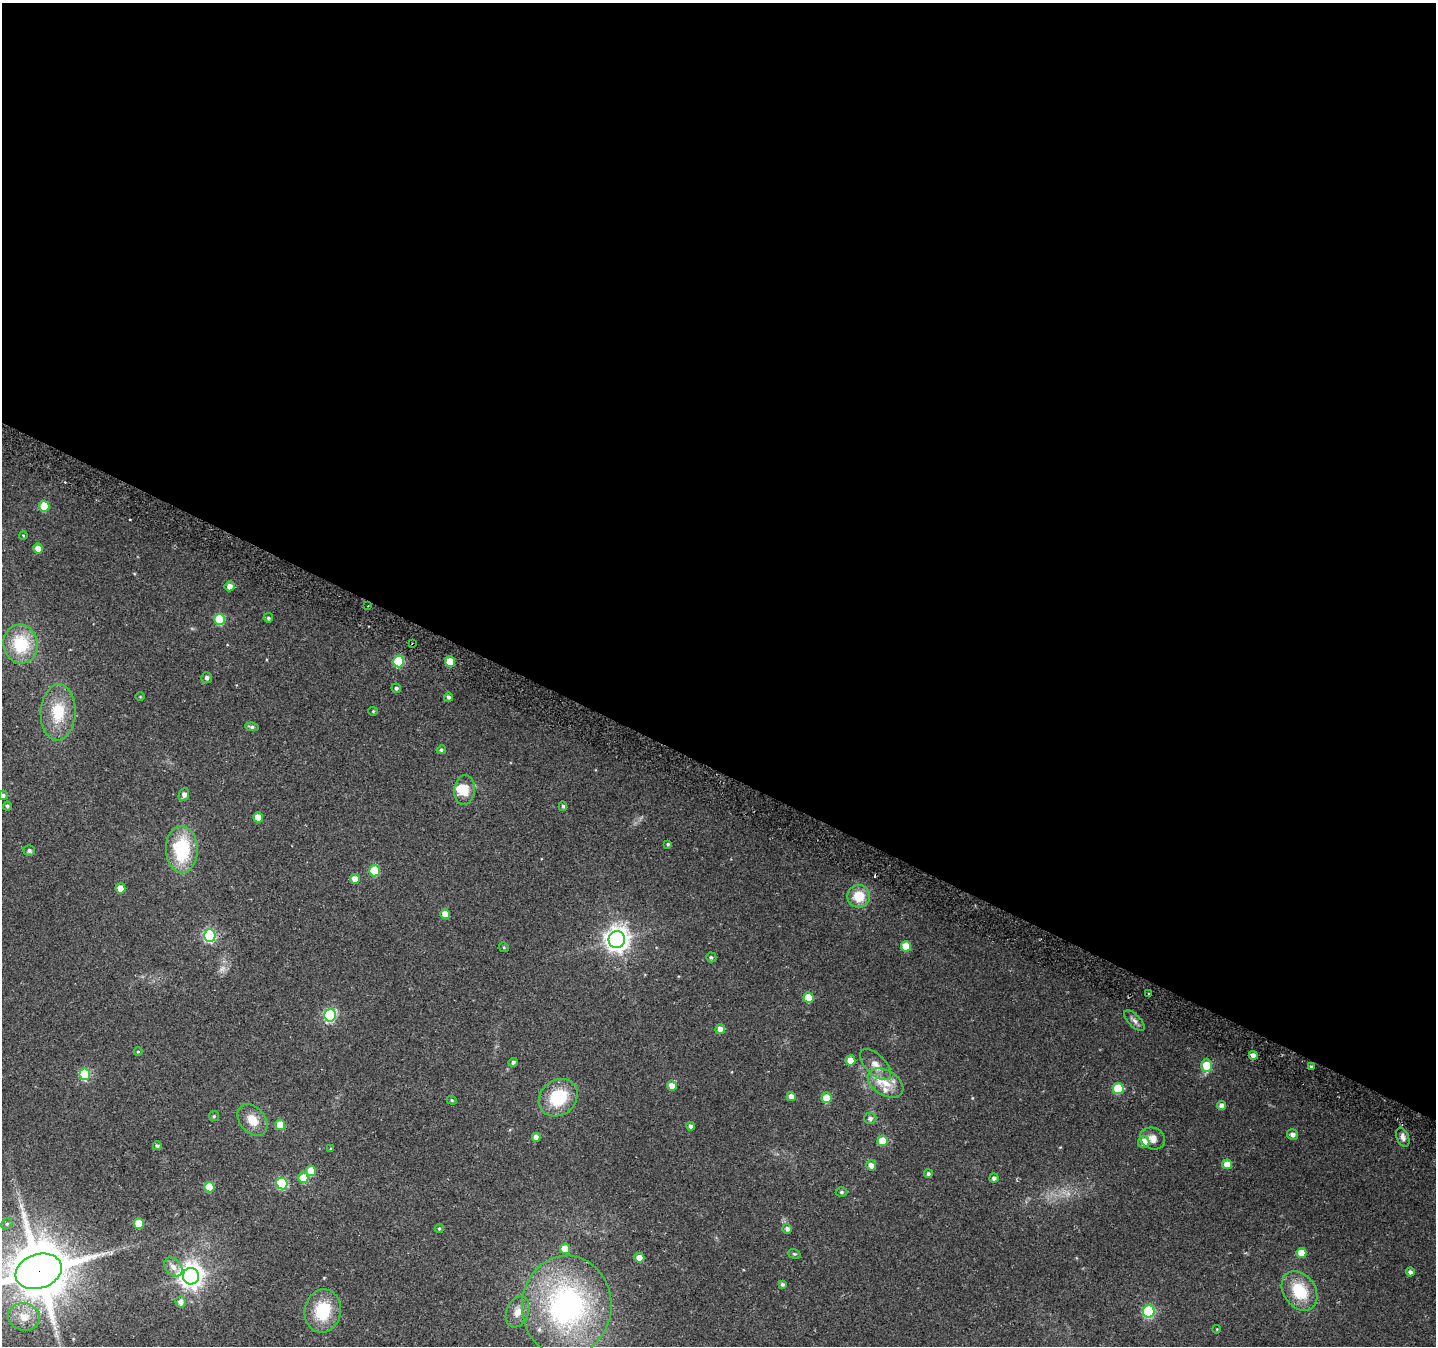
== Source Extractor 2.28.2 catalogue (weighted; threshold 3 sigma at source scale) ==
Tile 3 of 4 x 4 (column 3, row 1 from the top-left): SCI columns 2893-4326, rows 4329-5672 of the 5776 x 5902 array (HDU 1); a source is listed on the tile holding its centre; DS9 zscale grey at full resolution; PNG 1438 x 1348 px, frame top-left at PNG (2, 3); each listed source drawn as its Kron ellipse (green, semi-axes under 4 px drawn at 4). Shown black and unused: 57% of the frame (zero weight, under 2 of 3 exposures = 2% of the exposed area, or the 3 px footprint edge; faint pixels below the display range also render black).
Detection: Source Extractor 2.28.2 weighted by HDU 2 'WHT'; one run over the whole footprint, this tile lists its part. Background 0.0525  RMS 0.012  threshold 0.0531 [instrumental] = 3 sigma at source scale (4.5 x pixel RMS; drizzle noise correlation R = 1.50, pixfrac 1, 0.0396/0.0396 arcsec/px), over >= 5 px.
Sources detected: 108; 1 too faint to see at this stretch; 1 cosmic-ray / hot-pixel residue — neither listed nor drawn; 4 inside a brighter listed object's ellipse — not listed separately; the other 102 listed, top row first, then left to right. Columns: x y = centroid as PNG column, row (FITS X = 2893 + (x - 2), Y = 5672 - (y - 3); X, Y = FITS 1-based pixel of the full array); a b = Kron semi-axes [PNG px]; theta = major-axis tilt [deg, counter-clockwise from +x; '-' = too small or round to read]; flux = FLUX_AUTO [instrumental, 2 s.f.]
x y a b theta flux
44 506 5 5 - 39
23 535 4 3 - 0.89
38 549 5 5 - 13
229 586 5 5 - 7.4
368 606 3 2 - 1.3
268 618 5 4 - 1.9
219 619 5 5 - 51
21 644 19 17 -78 53
413 644 3 3 - 1.3
399 662 6 5 - 75
450 662 5 5 - 37
207 678 5 5 - 3.4
396 688 5 4 - 2.4
140 697 5 3 - 0.93
449 697 4 4 - 3.1
373 711 4 4 - 1.4
58 712 28 17 87 42
252 727 7 4 -7 2.8
441 750 5 4 - 2.4
464 790 15 10 85 17
3 795 4 4 - 2.8
184 795 7 5 67 5.8
7 806 4 4 - 2.3
563 806 5 4 - 2.3
258 817 5 5 - 14
668 844 3 3 - 1.7
182 849 23 16 -89 75
29 851 6 5 - 2.7
374 871 5 5 - 55
355 879 5 5 - 11
120 888 5 5 - 12
859 896 11 11 - 25
445 914 5 5 - 16
210 936 6 6 - 160
617 940 8 8 - 940
906 946 5 5 - 27
504 947 5 4 - 1.3
711 957 5 5 - 2.1
1148 993 3 2 - 2
809 998 5 5 - 24
330 1015 6 6 - 140
1134 1021 13 6 -46 4.7
720 1029 5 5 - 7.7
138 1052 4 4 - 1.1
1253 1055 4 4 - 6.6
850 1060 5 5 - 13
513 1062 5 4 - 2.9
876 1065 19 9 -45 11
1207 1065 7 5 90 25
1311 1067 3 3 - 4.2
85 1074 6 5 - 76
886 1083 19 12 -31 19
672 1086 5 5 - 10
1118 1089 5 5 - 48
791 1097 4 4 - 7.5
558 1098 21 17 39 50
827 1098 5 5 - 32
452 1100 5 4 - 1.5
1221 1106 4 4 - 5.2
214 1116 5 5 - 1.7
870 1118 6 5 - 4
252 1120 18 12 -50 17
280 1125 5 5 - 21
691 1126 4 4 - 3.7
1293 1134 5 5 - 5.8
536 1137 4 4 - 6.5
1403 1137 10 6 -69 4.6
1153 1138 13 10 -24 10
882 1141 5 5 - 22
1144 1142 6 5 - 13
157 1146 4 4 - 2.5
331 1149 4 4 - 1.4
1227 1164 5 5 - 13
871 1165 5 5 - 7
311 1171 5 5 - 22
928 1174 4 4 - 2.2
303 1178 5 5 - 25
994 1178 4 4 - 3.4
282 1184 6 5 - 91
209 1187 5 5 - 34
841 1192 6 4 0 2
7 1224 6 5 - 2
139 1224 5 5 - 27
439 1228 4 4 - 1.6
787 1229 5 5 - 3.9
565 1249 5 5 - 18
1301 1253 5 5 - 14
794 1254 6 4 -19 1.6
639 1258 5 5 - 11
173 1267 11 7 -47 7.2
39 1271 23 17 18 7400
1410 1272 4 4 - 3.5
191 1276 8 8 - 940
782 1284 4 4 - 2.3
1299 1291 21 16 -55 43
180 1302 5 5 - 5.7
567 1306 50 45 86 280
323 1311 22 18 80 47
1149 1311 6 6 - 110
518 1312 16 11 68 12
24 1317 16 13 -14 19
1217 1329 4 3 - 0.73
Overlapping masked pixels (flux is a lower limit): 2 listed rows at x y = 413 644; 39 1271
Isophote crosses this tile's border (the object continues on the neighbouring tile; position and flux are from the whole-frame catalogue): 2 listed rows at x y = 3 795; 39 1271